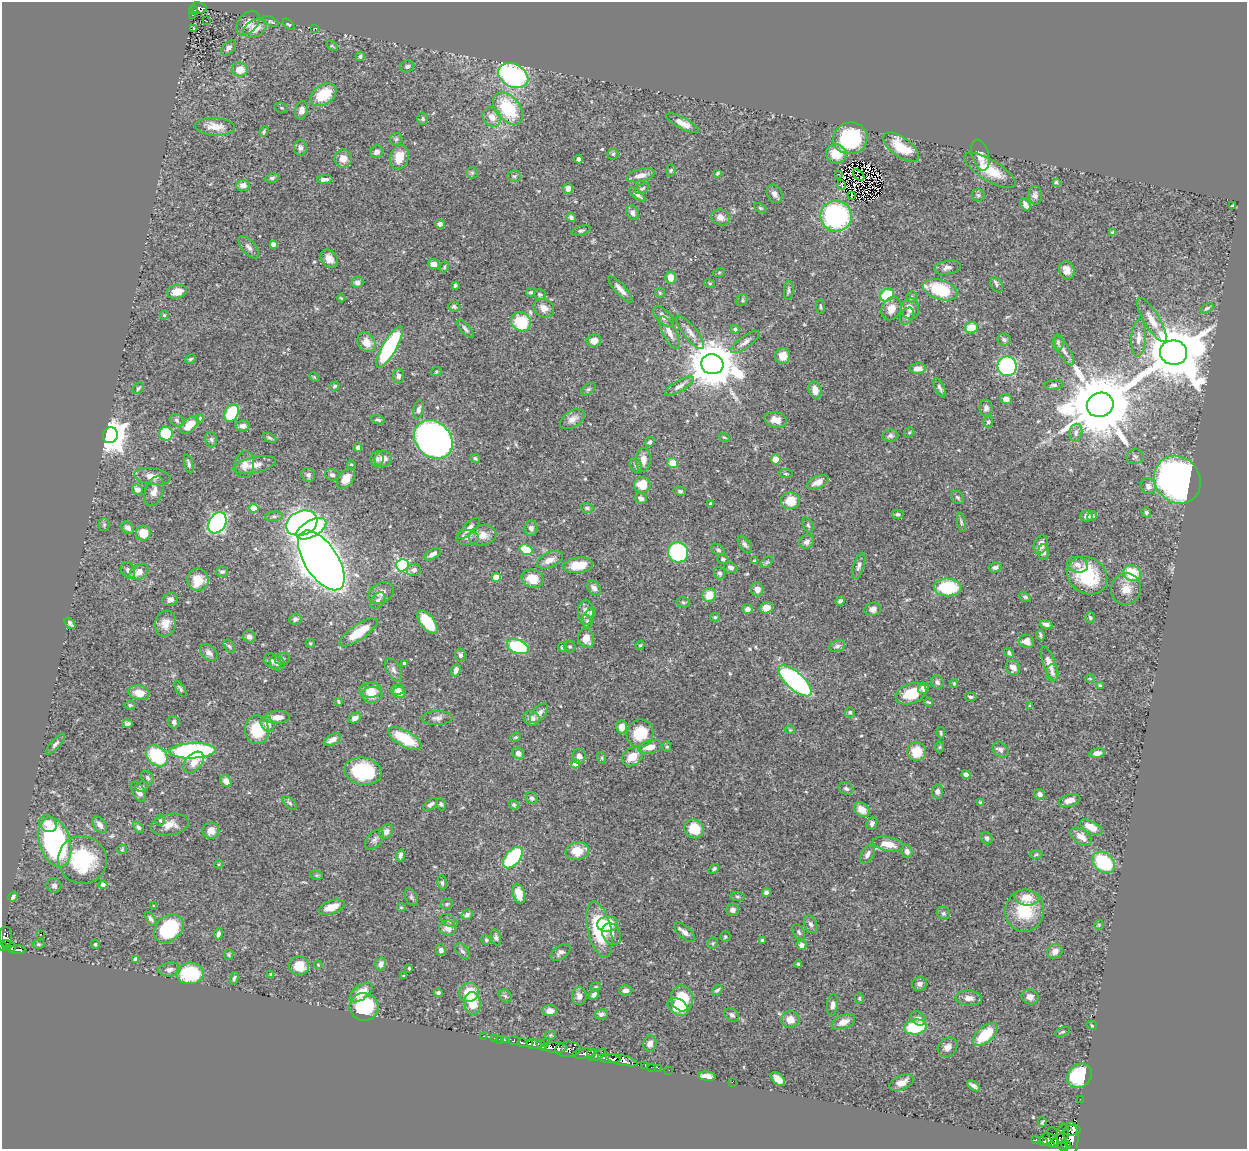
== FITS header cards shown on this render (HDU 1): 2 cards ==
NAXIS1  =                 1245
NAXIS2  =                 1147

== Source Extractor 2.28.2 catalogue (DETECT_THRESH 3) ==
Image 1245 x 1147 px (HDU 1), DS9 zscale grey, 1 PNG px = 1 image px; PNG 1249 x 1151 px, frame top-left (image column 1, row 1147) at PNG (2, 2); each listed source drawn as its Kron ellipse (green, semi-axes under 4 px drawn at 4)
Background 0.689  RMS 0.02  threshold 0.0612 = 3 sigma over >= 5 px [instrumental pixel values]
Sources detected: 518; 3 with non-positive FLUX_AUTO (blend fragments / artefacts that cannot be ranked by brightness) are neither listed nor drawn; of the other 515, the 500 brightest by FLUX_AUTO listed and drawn (15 fainter detections omitted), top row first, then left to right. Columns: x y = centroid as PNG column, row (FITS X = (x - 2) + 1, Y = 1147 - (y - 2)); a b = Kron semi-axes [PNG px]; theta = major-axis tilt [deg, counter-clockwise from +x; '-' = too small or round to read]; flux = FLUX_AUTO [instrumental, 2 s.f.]
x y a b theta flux
199 8 8 5 -8 91
194 10 5 4 - 69
193 15 3 2 - 16
206 21 3 2 - 1.8
271 22 9 4 -25 2.4
248 23 14 9 49 11
289 24 7 4 -41 2.5
255 28 13 8 32 18
315 28 3 2 - 2.5
194 29 3 2 - 1.3
332 46 6 3 -36 1.4
229 48 9 5 47 6
360 56 5 3 - 2.5
407 66 7 6 - 3.7
240 70 8 7 - 19
513 76 16 11 -29 220
323 95 14 9 33 42
281 108 6 5 - 1.9
508 108 18 12 -50 78
301 110 9 6 74 7.4
492 117 10 8 -48 13
423 119 6 5 - 2.6
683 123 18 5 -28 14
215 127 20 8 -4 18
264 131 5 4 - 2.1
850 138 17 16 - 100
396 139 6 6 - 2.8
901 147 21 9 -36 45
300 148 8 6 -89 4.4
377 152 7 6 - 5.3
613 154 5 5 - 2.2
836 154 10 9 - 29
980 155 16 8 -74 12
399 157 12 9 75 22
343 158 9 8 - 13
579 159 4 4 - 5.8
671 170 6 4 74 2
990 170 29 10 -31 35
472 173 6 5 - 2.3
718 173 4 3 - 2.1
839 174 2 2 - 5.3
640 175 14 6 13 10
859 175 7 2 -45 1.9
514 176 7 5 -2 2.7
272 178 7 4 7 2.5
325 179 8 4 3 5.7
1056 182 4 4 - 1.7
243 185 6 5 - 8.7
842 185 5 2 - 1.6
568 188 5 5 - 7.8
642 188 8 4 25 2.4
637 194 10 4 -40 5.1
775 194 10 7 -63 6.4
978 195 6 6 - 2.9
1035 195 9 7 -87 5.2
851 196 4 2 - 2.9
1025 205 7 4 -56 5
1233 205 4 3 - 1.8
760 208 6 4 -26 1.9
632 213 8 6 -58 6.4
836 216 16 15 - 210
571 217 4 4 - 4
721 217 9 7 -28 9.4
440 224 5 4 - 3.9
581 231 10 4 16 2.9
1113 232 4 3 - 1.9
273 244 4 4 - 6.8
249 247 13 6 -49 6.1
329 259 10 7 -51 11
434 264 6 5 - 9.4
444 267 5 4 - 1.8
947 268 13 7 10 6.8
1067 270 9 7 -67 11
719 273 6 4 20 1.4
671 278 6 5 - 16
357 282 6 5 - 6.5
710 283 5 3 - 1.5
997 285 8 5 -57 2.6
455 286 4 3 - 2.3
620 289 17 5 -48 8.8
940 290 18 9 -17 74
789 291 9 5 86 2.9
177 292 10 6 13 19
531 292 5 4 - 2.4
660 293 5 5 - 1.7
540 294 6 5 - 2.9
887 295 7 6 - 65
912 297 5 5 - 2.2
341 298 4 2 - 1.3
742 300 6 5 - 2.4
454 306 6 5 - 2.4
820 306 7 2 -83 1.8
544 308 11 9 -27 10
1207 308 7 4 29 2.9
891 309 12 9 66 16
910 309 11 8 -77 11
164 315 4 4 - 1.8
663 316 13 7 -44 8.5
907 316 9 6 61 5.1
1152 320 25 8 -59 18
521 322 10 9 - 63
971 328 6 5 - 24
465 329 11 4 -48 4.2
735 329 4 4 - 3.4
690 332 20 6 -51 10
669 333 18 6 -64 11
1139 338 18 7 86 12
1004 340 7 6 - 3.2
594 341 7 6 - 12
366 342 10 8 -55 16
745 342 17 6 36 6.4
1058 342 8 5 -90 3.3
389 347 23 7 60 150
1064 351 16 6 -60 7.1
1174 352 13 12 - 9700
783 356 8 7 - 15
190 359 5 3 - 1.8
712 364 11 10 - 6700
1007 366 10 9 - 250
918 369 8 5 3 9.1
436 372 5 3 - 1.4
399 376 7 5 86 5
314 377 5 4 - 1.5
1054 385 10 5 3 3.4
335 386 5 4 - 2
679 386 16 5 31 6.9
138 388 7 5 44 2.6
940 388 11 4 -61 4.1
588 389 8 5 37 2.6
815 390 9 6 -77 13
1006 399 6 5 - 6.6
1100 405 13 12 - 17000
986 408 8 6 -85 5
419 410 9 5 77 4.4
232 413 9 6 65 60
200 418 4 4 - 1.6
572 419 14 8 32 9
177 420 7 6 - 3.7
378 420 7 4 -15 2.8
776 420 11 7 -15 14
988 422 5 5 - 2.4
189 425 11 6 42 21
243 426 7 5 9 6
909 433 6 4 51 1.8
1076 433 9 6 80 5.5
166 434 7 6 - 58
110 435 8 7 - 2400
890 436 8 6 5 4
724 437 5 3 - 1.5
270 438 7 4 -26 2.2
211 439 8 5 -74 3.2
433 439 21 17 -45 910
650 442 5 4 - 3.3
358 448 4 4 - 4.3
1135 457 8 7 - 3.5
475 458 5 4 - 2.6
377 459 7 6 - 3.6
383 459 8 8 - 9
776 459 5 5 - 17
643 460 12 7 87 10
673 463 5 5 - 23
189 464 10 4 -76 3.3
244 465 13 9 84 13
255 465 22 7 11 14
351 465 5 4 - 1.8
636 465 8 5 -62 3.4
786 474 7 4 -6 2
308 475 7 6 - 4.3
332 475 7 5 -14 3.6
152 476 18 8 -8 13
346 479 11 7 51 17
1177 480 25 22 -53 760
818 482 12 6 25 10
642 485 8 8 - 26
1148 486 8 7 - 7.3
137 489 5 5 - 7.2
154 491 15 9 71 10
680 491 6 4 -11 2.5
958 497 7 5 -43 3
641 498 6 5 - 5.6
790 501 9 8 - 26
710 503 3 3 - 2
254 508 4 4 - 35
587 508 6 5 - 2.8
1146 512 5 4 - 2.2
898 514 6 4 1 3
274 516 9 4 6 3.3
1087 516 6 5 - 7.5
1092 516 5 4 - 2.5
961 522 10 3 -81 2.4
217 523 11 8 60 300
302 523 16 12 21 390
104 525 6 5 - 2.5
808 525 8 5 -67 2.5
128 528 7 5 -43 5.2
469 528 14 5 45 8.8
531 528 8 6 85 4.9
311 529 16 8 29 170
143 533 7 7 - 27
483 535 14 10 13 14
467 537 11 7 5 6.1
807 542 7 6 - 6
745 544 10 5 -55 4.1
1041 545 10 7 71 12
526 550 7 5 -19 37
718 550 7 5 -36 2.7
678 552 10 10 - 170
1044 552 8 5 -90 4.8
433 554 9 5 32 7.4
723 559 6 4 -19 2.8
321 560 34 16 -56 3000
550 560 14 7 23 12
754 561 4 4 - 1.9
767 562 7 4 44 2.1
402 565 6 6 - 210
578 565 15 7 7 29
1078 565 11 7 -13 7.6
859 566 14 5 72 5
995 567 6 5 - 4
731 568 7 5 -22 4
128 570 8 6 -58 5.6
414 570 7 6 - 4.2
139 572 10 7 34 15
222 572 6 5 - 3.1
720 573 6 5 - 3.4
1132 573 9 7 -24 47
1087 575 21 17 -36 80
496 577 4 4 - 28
533 579 11 9 -21 22
198 580 11 10 - 30
948 587 14 9 -2 79
594 588 8 5 -50 6.4
757 589 7 6 - 9.3
1126 589 16 15 - 18
381 593 13 9 28 10
709 595 7 7 - 21
1025 597 6 4 -27 2.3
170 599 8 6 21 5.2
378 600 9 6 49 4.2
840 601 5 4 - 3.1
683 602 7 5 -14 2.7
766 608 7 5 17 12
747 609 5 5 - 5.9
873 609 8 6 14 7.7
586 612 12 8 -89 12
591 613 5 5 - 2.5
715 617 5 4 - 2
1090 618 5 4 - 2.5
295 619 6 5 - 4.8
587 621 7 5 -74 2.7
427 622 14 7 -51 64
70 623 7 3 -51 3.1
165 623 13 10 73 14
1046 624 6 4 -11 4.9
359 632 23 7 34 43
1040 635 5 3 - 2.5
249 637 6 6 - 6.5
586 638 10 8 -72 16
1026 641 8 6 -17 10
310 643 4 4 - 1.6
640 645 5 4 - 1.5
229 646 7 4 -58 2.9
837 646 8 5 19 4.1
518 647 11 6 -21 100
563 647 5 4 - 3.6
570 647 6 5 - 2.7
209 653 10 7 -38 6.3
1009 653 5 4 - 3
460 655 6 5 - 3.8
282 659 8 5 15 2.5
273 661 9 7 -33 5
277 663 8 7 - 3.8
404 663 4 3 - 1.8
1049 663 18 6 -69 13
1013 667 8 6 -55 9
393 670 13 7 -60 6
456 670 6 4 70 6
1052 673 8 6 -88 4.3
1090 678 5 3 - 1.3
795 681 21 8 -42 290
937 682 7 6 - 4.5
954 683 4 3 - 1.6
1100 685 4 2 - 1.6
923 688 5 5 - 7.9
180 689 9 4 -56 3
397 689 6 5 - 8.7
371 690 11 7 5 15
399 692 6 6 - 10
139 693 10 7 -10 18
911 694 16 10 19 41
372 695 10 8 3 16
971 697 5 4 - 2.7
338 701 4 2 - 1.6
928 702 4 3 - 1.5
130 705 5 4 - 2.1
1030 706 4 3 - 1.4
850 712 5 5 - 2.6
539 713 12 6 49 8
277 717 12 6 2 11
355 718 7 5 28 6.7
437 718 15 7 3 6.4
532 718 8 7 - 7.7
174 722 6 5 - 3.1
127 724 5 4 - 3.2
267 724 8 6 -50 13
622 727 7 5 89 14
257 730 14 12 -81 42
790 730 5 4 - 1.4
640 733 14 13 - 44
941 733 6 3 -80 2.1
516 737 6 4 26 1.8
405 738 19 8 -29 53
332 740 9 5 30 8
56 744 13 4 48 4.1
650 747 12 6 14 16
667 747 5 4 - 1.9
940 747 6 4 88 1.7
1000 750 9 6 -45 5.1
193 751 23 7 3 280
917 752 9 9 - 30
518 753 6 5 - 7.4
1097 753 7 5 11 8.3
157 756 12 9 -42 87
579 756 7 6 - 7.4
632 757 11 8 35 24
602 758 6 4 -72 1.7
194 762 12 8 46 14
575 764 5 4 - 12
363 771 18 13 -10 97
966 774 4 4 - 5.2
148 778 7 5 -48 3
226 781 6 5 - 11
142 787 7 5 14 2.9
846 789 7 6 - 3.4
937 791 7 5 82 4.7
139 792 11 6 -61 10
1039 794 5 5 - 5.7
532 798 6 5 - 4.2
1069 800 11 6 16 10
981 802 4 3 - 1.5
290 803 8 4 -43 2.7
431 804 9 4 37 3.5
441 804 6 4 -70 2.4
514 805 5 4 - 2.4
862 810 8 6 -38 17
160 820 6 5 - 2.2
872 823 7 5 67 3.8
48 824 9 8 - 13
100 825 9 6 -53 7.6
170 825 19 10 10 15
138 827 6 4 -46 3
1091 827 12 6 -28 19
694 829 10 9 - 34
211 831 8 8 - 12
386 832 8 6 47 6.1
1081 837 12 7 -33 12
987 838 6 5 - 3.6
374 839 12 7 49 5.4
55 842 25 15 -73 290
888 844 16 7 -11 20
122 849 5 4 - 1.6
577 851 12 8 10 27
907 851 6 5 - 6.1
867 854 10 6 59 6
1036 854 6 4 3 2.2
400 855 6 3 76 3.6
513 858 12 7 49 140
83 860 24 24 - 89
1103 862 12 9 -37 79
219 864 4 3 - 1.3
714 869 6 4 38 2.3
316 875 6 4 -11 2
442 883 7 4 -83 3.1
103 885 4 4 - 4.8
54 886 7 7 - 4.3
766 892 4 4 - 3.8
519 893 10 6 -75 20
13 896 5 4 - 3.6
411 897 9 6 -62 3.1
737 897 7 4 -7 2.2
1027 897 12 8 -7 19
447 904 6 5 - 2.3
154 906 3 2 - 1.3
332 907 13 6 19 22
401 907 4 4 - 1.4
733 910 6 6 - 5.5
1025 911 21 19 84 60
943 913 7 6 - 3.1
467 915 6 5 - 5.1
151 919 8 4 -54 3.6
449 920 9 5 -28 3.7
607 924 10 8 10 43
810 924 9 6 -68 4.6
1099 925 5 4 - 1.6
169 928 16 12 42 84
448 928 8 7 - 11
599 929 29 11 -77 78
684 932 13 6 -41 6.7
799 932 9 5 -60 2.9
40 934 2 2 - 1.3
218 934 5 3 - 3.9
612 934 11 9 -60 7.2
5 937 10 6 88 150
496 937 8 5 -74 3.7
725 937 5 5 - 2
486 940 5 5 - 2.4
762 940 4 3 - 2
713 943 6 5 - 2
6 944 4 4 - 85
39 944 6 4 -2 1.9
95 944 5 3 - 1.8
801 945 5 5 - 6.6
2 946 4 2 - 110
11 948 4 3 - 33
17 950 8 4 0 120
441 950 5 5 - 5.8
462 951 9 5 -51 3.8
1055 951 8 7 - 7.7
560 952 11 6 35 5.3
229 955 5 4 - 1.8
136 959 4 4 - 9
381 964 6 5 - 8
798 964 4 4 - 1.7
318 965 4 3 - 1.3
299 966 10 9 - 25
409 968 3 3 - 1.6
169 970 11 7 8 5.5
190 973 13 10 2 74
271 975 4 3 - 1.8
404 976 3 3 - 1.4
234 978 6 4 80 2.7
919 984 7 6 - 5.2
596 987 6 4 21 2
626 990 6 5 - 5.1
717 990 6 4 40 3
361 992 13 7 37 26
438 993 4 4 - 2.9
469 993 10 9 - 36
594 995 6 4 54 3.8
505 996 7 5 -44 2.6
579 996 8 7 - 7.1
1030 997 8 7 - 7.7
682 998 13 11 -77 54
859 998 5 4 - 1.8
969 998 13 7 -5 8.7
472 1004 11 8 -80 28
832 1005 11 5 84 5.5
364 1007 14 13 - 83
678 1007 11 7 -34 26
550 1011 7 5 3 8.2
601 1014 7 5 13 3.7
732 1015 8 6 -39 3.9
918 1018 8 6 -40 6
790 1019 9 8 - 13
843 1022 12 7 23 12
1092 1025 5 4 - 1.6
915 1027 11 7 8 70
1062 1032 8 3 19 1.7
985 1034 15 7 40 47
551 1035 6 4 13 1.5
483 1036 3 2 - 3.7
494 1038 3 2 - 7.9
499 1039 3 2 - 5.6
504 1040 3 3 - 27
514 1041 6 3 -23 81
546 1042 2 2 - 83
522 1043 5 3 - 97
529 1044 3 3 - 140
534 1044 8 5 -10 410
650 1044 8 6 76 7
541 1045 6 3 -58 270
554 1047 13 5 -3 720
948 1047 11 9 44 9.1
568 1049 12 7 3 250
584 1053 12 5 8 370
591 1055 5 3 - 120
598 1055 9 4 32 160
609 1058 11 4 -7 570
622 1060 16 5 -14 680
645 1065 4 2 - 16
651 1067 2 2 - 6.3
658 1068 2 2 - 9.7
669 1070 2 2 - 2.2
707 1076 9 4 -7 13
1080 1076 13 11 47 91
778 1079 8 5 -42 13
732 1082 2 2 - 70
902 1083 13 7 24 12
973 1086 7 3 -35 4.2
1080 1099 2 2 - 3
1042 1122 5 4 - 1.8
1072 1130 9 5 10 250
1063 1134 10 6 80 240
1071 1138 16 7 -88 440
1058 1139 14 6 -50 330
1036 1140 3 3 - 20
1049 1140 9 6 -18 270
1043 1141 5 3 - 64
1054 1143 5 3 - 120
1066 1144 5 2 - 8.5
At the frame edge (FLAGS 8, measured only in part): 2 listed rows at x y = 5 937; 2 946
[15 fainter detections neither listed nor drawn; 3 non-positive-flux detections neither listed nor drawn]